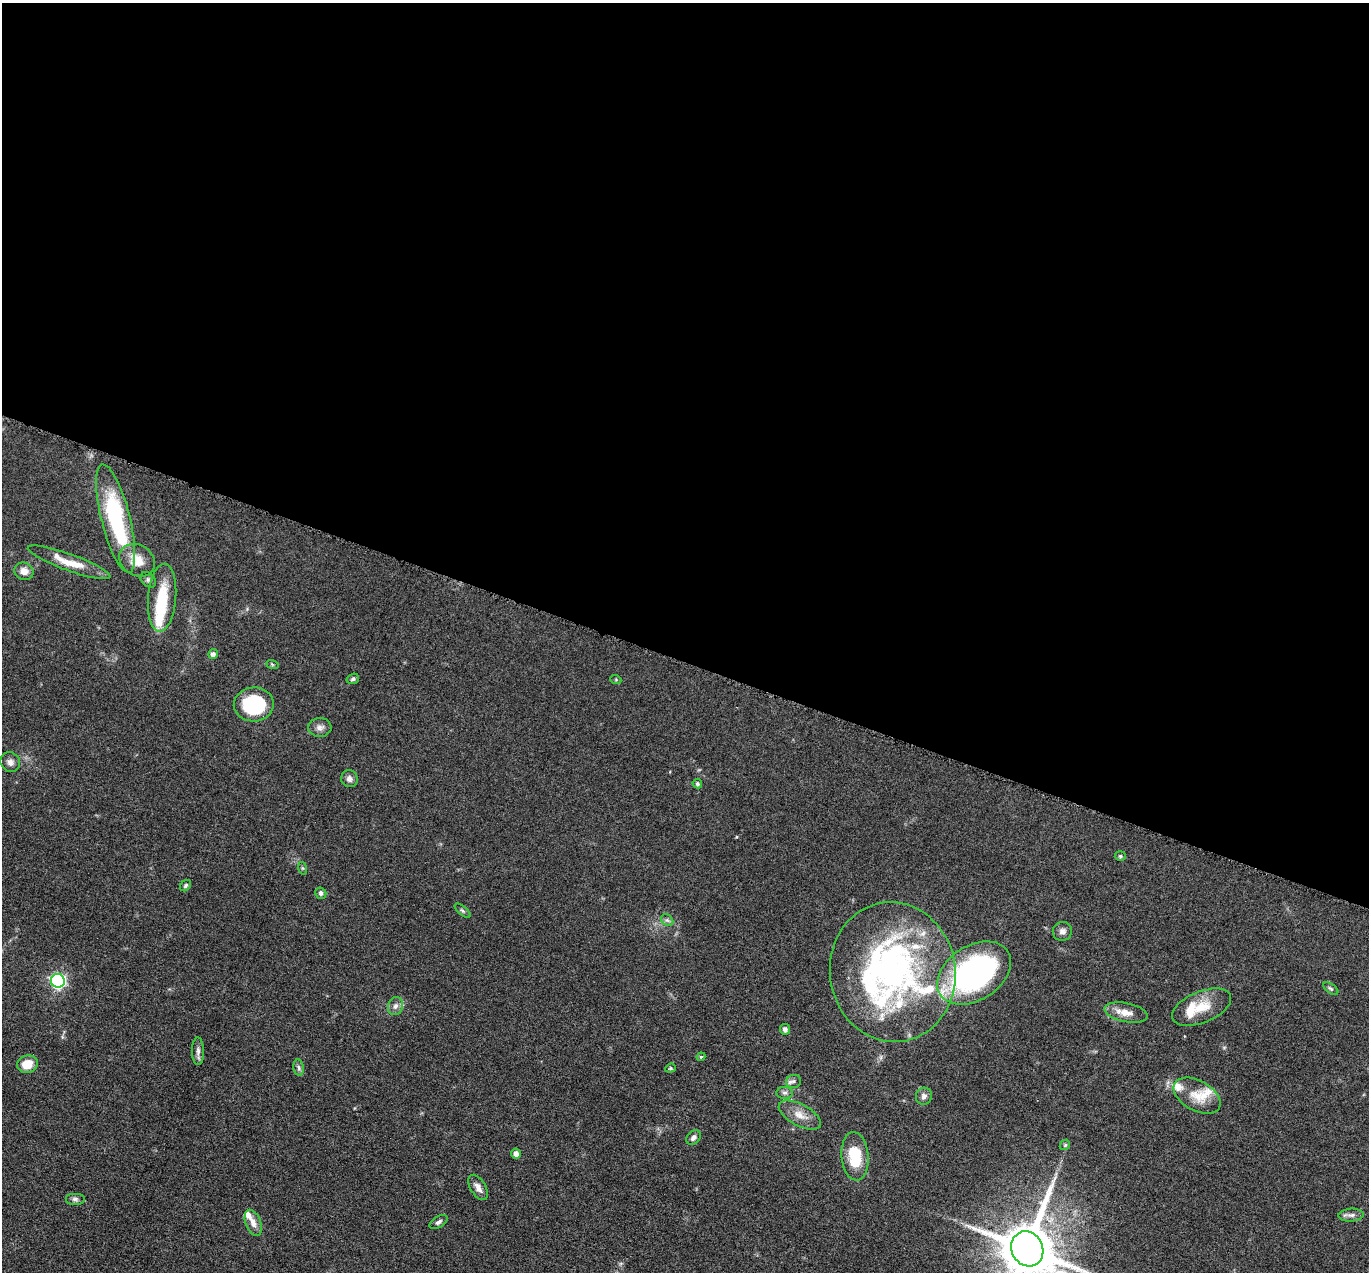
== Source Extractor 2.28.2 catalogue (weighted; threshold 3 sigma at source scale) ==
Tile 3 of 4 x 4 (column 3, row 1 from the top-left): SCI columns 2740-4106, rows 4084-5353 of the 5480 x 5495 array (HDU 1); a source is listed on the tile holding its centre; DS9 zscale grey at full resolution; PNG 1371 x 1274 px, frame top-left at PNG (2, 3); each listed source drawn as its Kron ellipse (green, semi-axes under 4 px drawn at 4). Shown black and unused: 52% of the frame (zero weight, under 4 of 8 exposures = <1% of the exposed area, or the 3 px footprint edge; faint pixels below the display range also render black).
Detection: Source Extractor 2.28.2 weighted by HDU 2 'WHT'; one run over the whole footprint, this tile lists its part. Background 0.0445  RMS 0.0037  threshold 0.0153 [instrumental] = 3 sigma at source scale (4.09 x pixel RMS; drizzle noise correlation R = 1.36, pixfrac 0.8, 0.05/0.05 arcsec/px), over >= 5 px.
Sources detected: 63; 3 inside a brighter object's white glare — neither listed nor drawn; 10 inside a brighter listed object's ellipse — not listed separately; the other 50 listed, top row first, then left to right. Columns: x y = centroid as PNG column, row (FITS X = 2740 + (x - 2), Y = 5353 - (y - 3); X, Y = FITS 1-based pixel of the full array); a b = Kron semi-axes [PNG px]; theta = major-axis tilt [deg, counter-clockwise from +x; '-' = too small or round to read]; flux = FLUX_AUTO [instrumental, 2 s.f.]
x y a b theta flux
116 519 56 14 -76 37
137 560 19 15 -32 6.1
69 562 44 8 -20 7.2
24 571 10 8 -22 2.7
148 580 9 6 -46 1
162 598 34 14 85 12
213 654 5 4 - 1.5
272 664 6 4 -20 0.43
353 679 6 5 - 0.7
616 680 5 3 - 0.35
254 704 20 17 4 28
320 727 11 9 0 1.9
10 762 10 9 - 1.6
349 779 8 8 - 1.5
697 784 5 4 - 0.64
1120 856 5 4 - 0.52
302 868 6 4 -71 0.5
186 886 6 5 - 0.63
321 893 6 5 - 0.95
463 911 9 4 -40 0.67
667 920 7 5 -43 0.78
1062 931 10 9 - 1.5
893 972 70 62 -82 100
974 973 40 27 32 100
58 981 7 7 - 77
1331 989 8 4 -36 0.67
395 1006 9 7 70 1.7
1202 1007 31 15 22 8
1126 1013 22 9 -11 4
785 1029 5 5 - 1.1
198 1051 14 6 -90 1.5
701 1057 4 4 - 0.45
27 1064 10 9 - 5.9
299 1068 8 5 -83 0.88
670 1068 5 4 - 0.45
793 1081 8 6 16 1
785 1093 8 6 1 0.94
924 1096 8 8 - 1.5
1197 1096 25 15 -29 6.7
800 1115 23 10 -28 4.4
694 1137 8 6 45 1.4
1065 1145 6 4 44 0.47
516 1153 5 5 - 1.9
855 1156 24 13 -85 13
478 1187 14 7 -58 2.2
75 1199 10 6 0 1.1
1351 1215 12 6 4 1.4
439 1222 10 5 32 0.99
253 1223 14 7 -69 2.6
1027 1249 18 15 -61 2800
Isophote crosses this tile's border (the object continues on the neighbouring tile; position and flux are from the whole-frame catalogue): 1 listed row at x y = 1027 1249